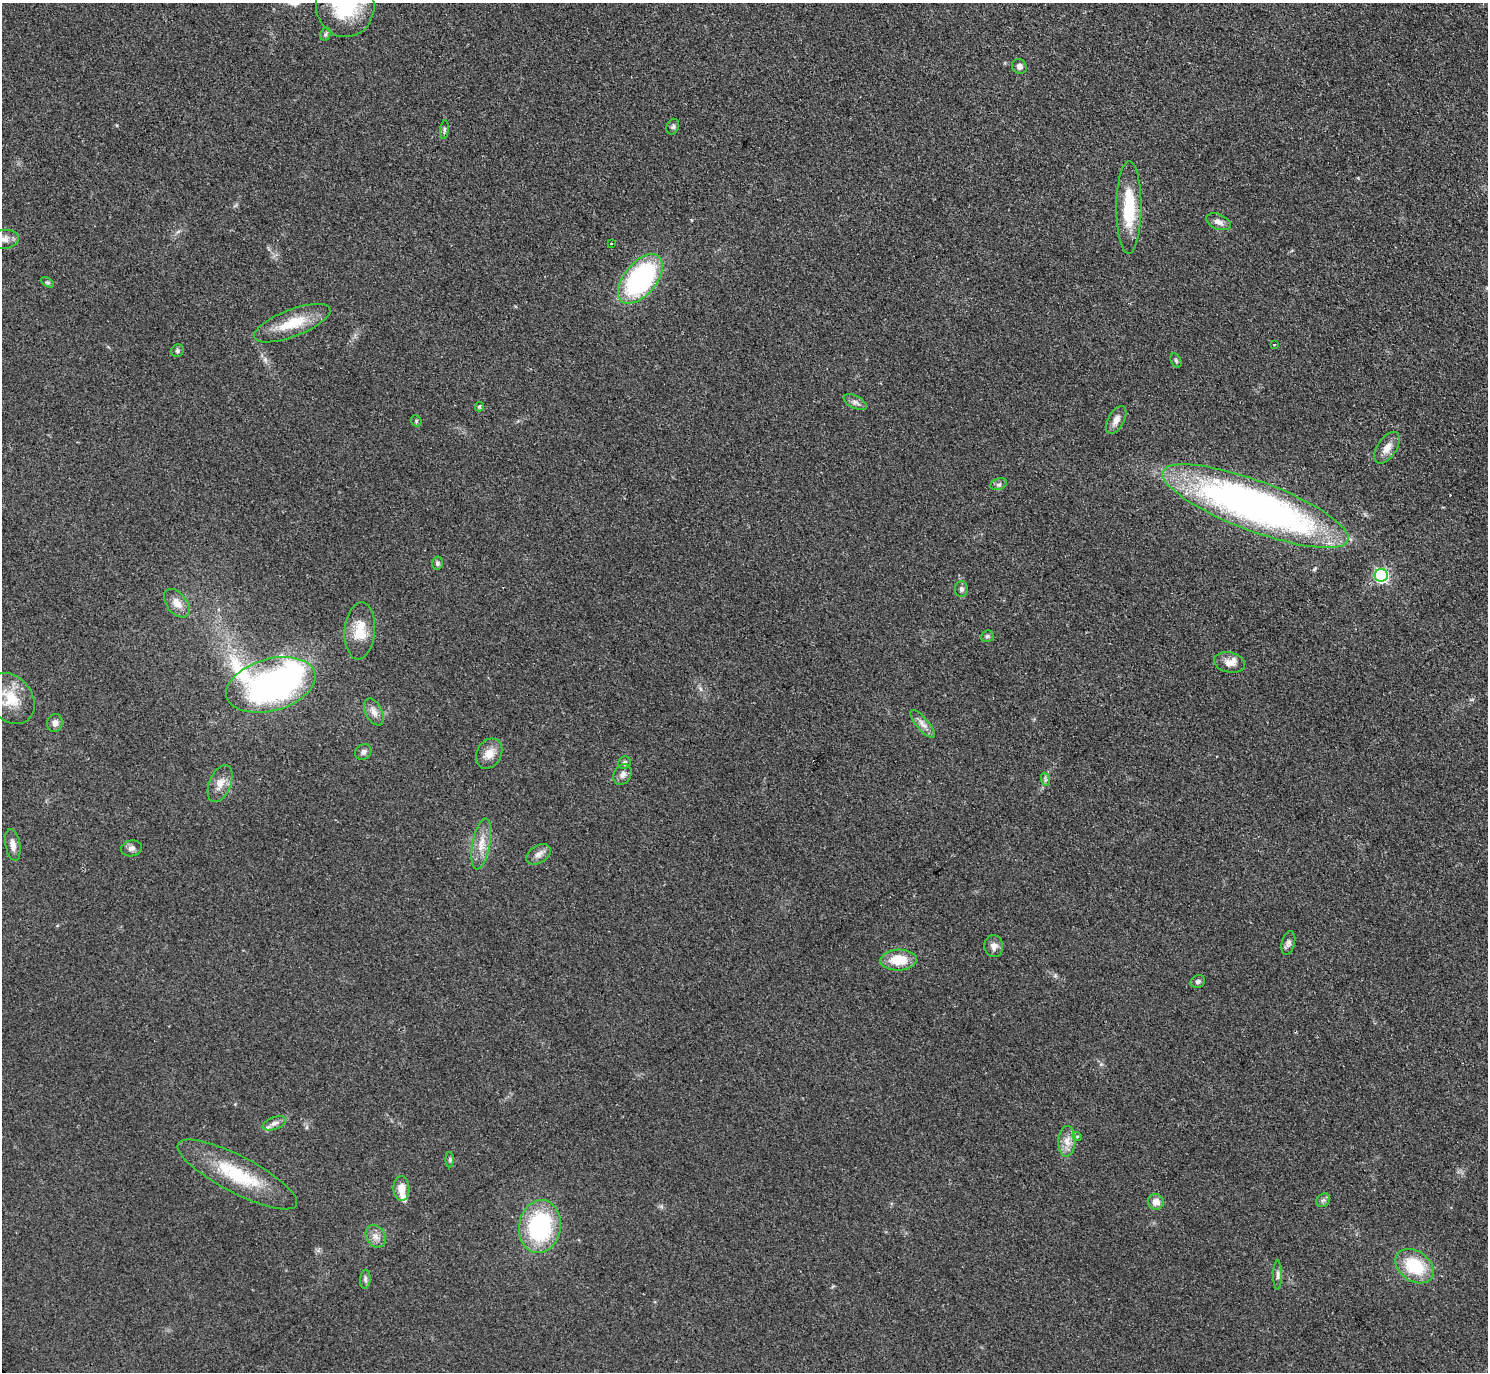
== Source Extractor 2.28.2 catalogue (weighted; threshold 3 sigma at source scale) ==
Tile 10 of 4 x 4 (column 2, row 3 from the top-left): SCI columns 1498-2983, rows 1537-2906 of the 5963 x 5961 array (HDU 1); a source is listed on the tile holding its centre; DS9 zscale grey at full resolution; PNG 1490 x 1374 px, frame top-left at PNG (2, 3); each listed source drawn as its Kron ellipse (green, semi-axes under 4 px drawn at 4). Shown black and unused: <1% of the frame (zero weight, under 2 of 3 exposures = <1% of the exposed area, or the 3 px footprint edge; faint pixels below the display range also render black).
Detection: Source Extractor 2.28.2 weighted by HDU 2 'WHT'; one run over the whole footprint, this tile lists its part. Background 0.0958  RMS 0.0085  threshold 0.0383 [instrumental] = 3 sigma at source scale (4.5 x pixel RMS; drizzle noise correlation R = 1.50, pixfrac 1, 0.05/0.05 arcsec/px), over >= 5 px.
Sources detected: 63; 2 inside a brighter listed object's ellipse — not listed separately; the other 61 listed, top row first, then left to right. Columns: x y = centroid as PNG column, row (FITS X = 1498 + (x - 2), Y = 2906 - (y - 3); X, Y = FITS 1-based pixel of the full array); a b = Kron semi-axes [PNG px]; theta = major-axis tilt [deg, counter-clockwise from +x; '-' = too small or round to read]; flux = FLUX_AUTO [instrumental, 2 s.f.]
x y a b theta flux
345 5 31 29 -83 63
325 34 7 5 61 1.5
1019 66 8 7 - 3.3
673 127 8 6 68 2
444 130 9 3 85 1.4
1129 207 46 12 90 41
1218 222 13 7 -23 5
4 239 15 9 7 6.4
611 243 2 2 - 0.72
640 279 29 16 50 150
47 282 7 4 -30 1.4
292 323 40 13 21 27
1274 344 3 2 - 0.93
177 351 7 6 - 1.6
1176 360 8 5 -64 1.5
855 402 12 6 -27 3.5
479 407 5 4 - 1.5
1116 420 15 8 61 5.9
416 421 6 5 - 1.2
1387 448 18 9 56 8.6
999 484 9 5 18 2.1
1255 506 99 25 -20 460
437 563 6 5 - 1.9
1381 575 6 6 - 160
961 589 8 6 -89 2.5
177 603 16 10 -52 8.7
360 631 28 15 85 21
987 636 6 5 - 1.8
1229 662 16 10 -11 7.3
271 685 46 26 16 390
11 699 27 21 -53 25
374 712 14 8 -64 5.5
55 723 9 7 74 4.8
922 724 18 6 -50 5.2
363 752 9 7 41 3.1
489 754 16 12 62 9.6
624 763 6 6 - 2
623 774 11 8 59 4.6
1045 779 7 4 -71 1.7
220 784 19 11 67 9.2
481 844 26 9 79 12
13 845 16 7 -80 5.5
131 848 11 8 11 3.4
538 854 13 8 32 4.9
1288 943 12 6 74 3.1
994 946 11 9 -83 5.2
899 960 18 10 3 20
1198 982 7 6 - 2.1
274 1123 12 6 20 4
1077 1136 5 3 - 1
1067 1141 15 8 88 7.8
450 1160 8 4 -89 1.3
237 1174 67 18 -28 52
401 1188 12 8 -87 10
1323 1200 7 6 - 2.3
1156 1202 8 8 - 6.9
540 1226 26 21 81 92
376 1236 12 9 -58 5.8
1414 1266 21 15 -36 39
1278 1275 15 4 90 2.5
365 1279 9 5 87 2.1
Isophote crosses this tile's border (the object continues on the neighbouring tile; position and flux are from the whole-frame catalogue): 2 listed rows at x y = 345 5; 4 239